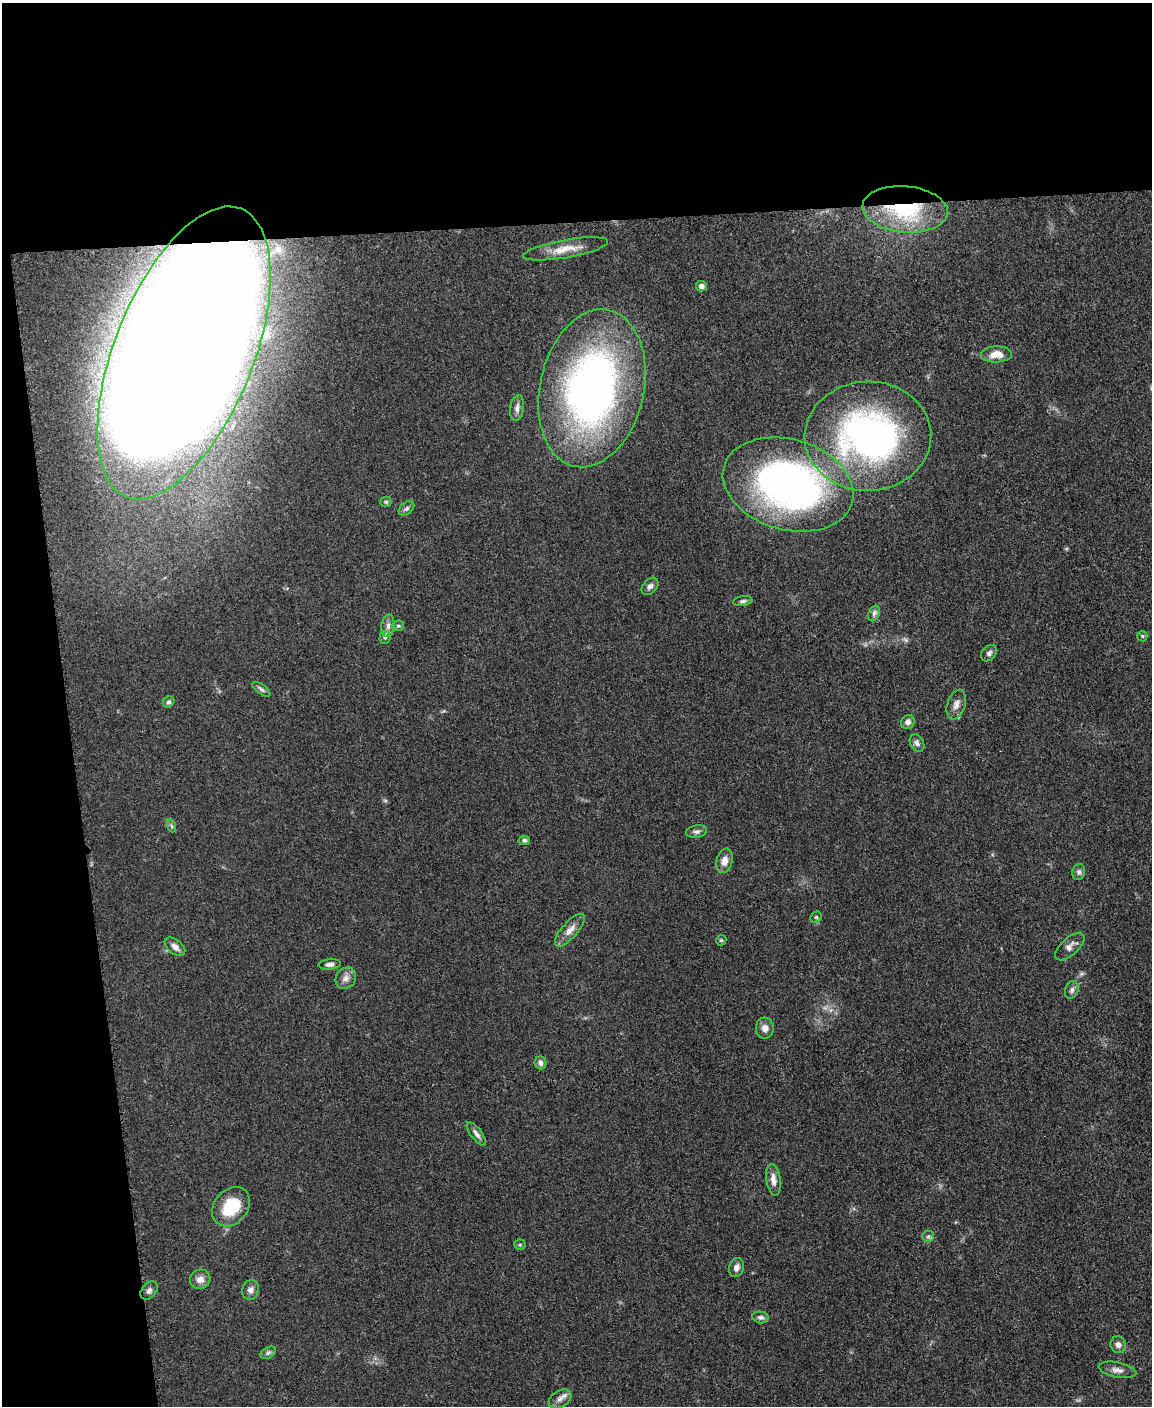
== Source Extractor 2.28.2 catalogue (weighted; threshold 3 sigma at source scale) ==
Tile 1 of 4 x 3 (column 1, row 1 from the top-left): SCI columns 5-1154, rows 3055-4458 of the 4612 x 4594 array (HDU 1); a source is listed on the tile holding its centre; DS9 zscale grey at full resolution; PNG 1154 x 1408 px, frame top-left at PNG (2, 3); each listed source drawn as its Kron ellipse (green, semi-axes under 4 px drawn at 4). Shown black and unused: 21% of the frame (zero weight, under 3 of 5 exposures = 1% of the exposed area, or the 3 px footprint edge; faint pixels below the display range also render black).
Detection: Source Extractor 2.28.2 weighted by HDU 2 'WHT'; one run over the whole footprint, this tile lists its part. Background 0.0654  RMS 0.0062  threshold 0.0279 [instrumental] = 3 sigma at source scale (4.5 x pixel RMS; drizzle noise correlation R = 1.50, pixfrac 1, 0.05/0.05 arcsec/px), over >= 5 px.
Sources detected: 56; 2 too faint to see at this stretch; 1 inside a brighter object's white glare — neither listed nor drawn; the other 53 listed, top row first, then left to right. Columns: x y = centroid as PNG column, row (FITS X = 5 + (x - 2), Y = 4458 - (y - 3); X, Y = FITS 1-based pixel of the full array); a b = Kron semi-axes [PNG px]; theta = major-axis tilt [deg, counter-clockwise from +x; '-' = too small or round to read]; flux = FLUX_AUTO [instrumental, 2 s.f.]
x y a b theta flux
905 209 43 23 -5 59
566 249 43 9 10 11
701 286 5 5 - 2.2
184 353 155 69 68 5100
996 354 15 8 3 7.8
592 388 80 52 77 330
517 408 13 7 84 3.1
868 436 63 54 2 220
788 485 67 45 -16 280
386 502 5 5 - 0.94
406 508 9 6 39 1.6
650 586 10 7 48 2.5
743 601 9 5 10 1.6
874 613 8 5 63 1.9
388 626 11 6 83 2.7
398 626 6 5 - 1
1142 636 5 5 - 0.98
385 637 6 5 - 1.3
989 653 9 7 47 2
261 689 10 5 -36 1.7
169 702 6 5 - 1.3
956 705 15 9 72 4.2
908 722 7 6 - 2.6
917 743 9 6 -61 2.1
172 826 7 4 -70 1
696 831 10 6 10 1.9
524 840 6 4 14 1.3
725 861 12 8 75 4.9
1079 872 8 6 78 1.7
816 917 6 5 - 0.92
570 930 21 8 49 5.6
721 940 5 5 - 0.86
175 947 12 7 -38 3.6
1070 947 18 8 43 4.1
330 964 11 5 5 2.4
346 978 11 9 50 3.8
1072 990 9 6 72 2.2
765 1028 10 9 - 4.1
540 1063 6 6 - 2.3
476 1134 14 5 -52 2.7
773 1180 16 7 -82 4.6
231 1207 21 16 49 24
928 1236 6 5 - 1.2
520 1245 5 5 - 1
736 1267 9 7 74 2.9
200 1279 10 9 - 4.4
250 1290 10 8 68 3
149 1291 10 7 49 2.2
760 1317 8 6 -6 1.9
1118 1345 8 7 - 3
268 1353 8 5 30 1.4
1117 1370 19 7 -11 4.1
560 1399 12 8 32 3.7
Overlapping masked pixels (flux is a lower limit): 2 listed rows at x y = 905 209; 184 353